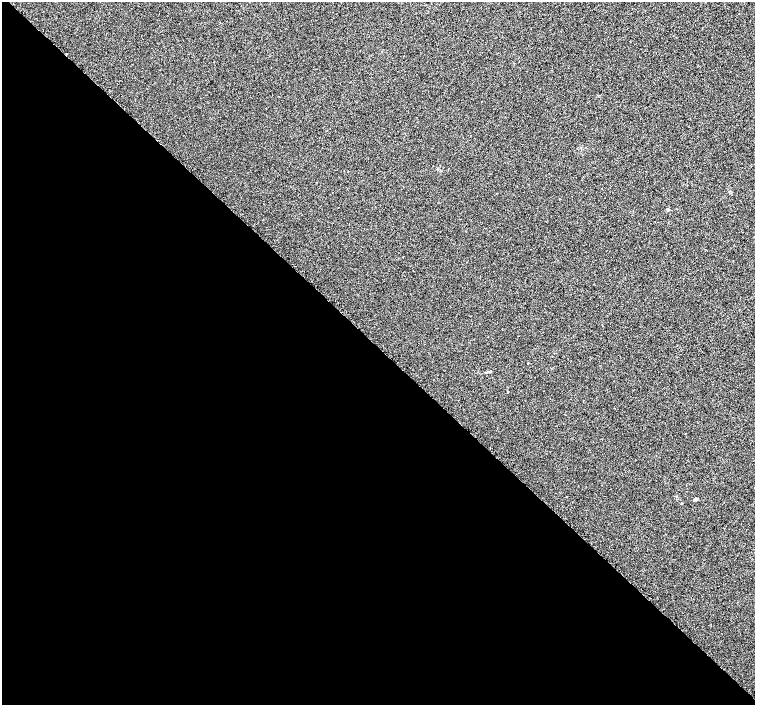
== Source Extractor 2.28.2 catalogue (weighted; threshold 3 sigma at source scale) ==
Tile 14 of 4 x 4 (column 2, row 4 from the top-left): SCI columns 1560-3065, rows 207-1612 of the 6096 x 6087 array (HDU 1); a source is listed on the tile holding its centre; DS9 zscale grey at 2 x 2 block average (1 PNG px = mean of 2 x 2 image px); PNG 757 x 707 px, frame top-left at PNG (2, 2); no overlay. Shown black and unused: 51% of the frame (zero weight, under 2 of 3 exposures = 2% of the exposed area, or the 3 px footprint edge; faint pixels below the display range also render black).
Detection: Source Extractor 2.28.2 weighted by HDU 2 'WHT'; one run over the whole footprint, this tile lists its part. Background 0.00785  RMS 0.0056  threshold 0.0252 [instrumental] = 3 sigma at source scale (4.5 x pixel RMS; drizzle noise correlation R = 1.50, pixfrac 1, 0.0396/0.0396 arcsec/px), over >= 5 px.
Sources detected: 5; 1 cosmic-ray / hot-pixel residue — not listed; the other 4 listed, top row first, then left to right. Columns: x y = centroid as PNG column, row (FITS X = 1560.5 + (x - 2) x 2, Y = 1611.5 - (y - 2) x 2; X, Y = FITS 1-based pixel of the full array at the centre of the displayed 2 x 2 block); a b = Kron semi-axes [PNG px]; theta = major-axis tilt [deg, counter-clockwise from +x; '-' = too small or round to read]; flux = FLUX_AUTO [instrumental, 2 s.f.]
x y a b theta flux
668 210 4 3 - 1.4
528 363 2 2 - 5.7
490 371 5 3 - 1.4
696 499 4 3 - 1.9